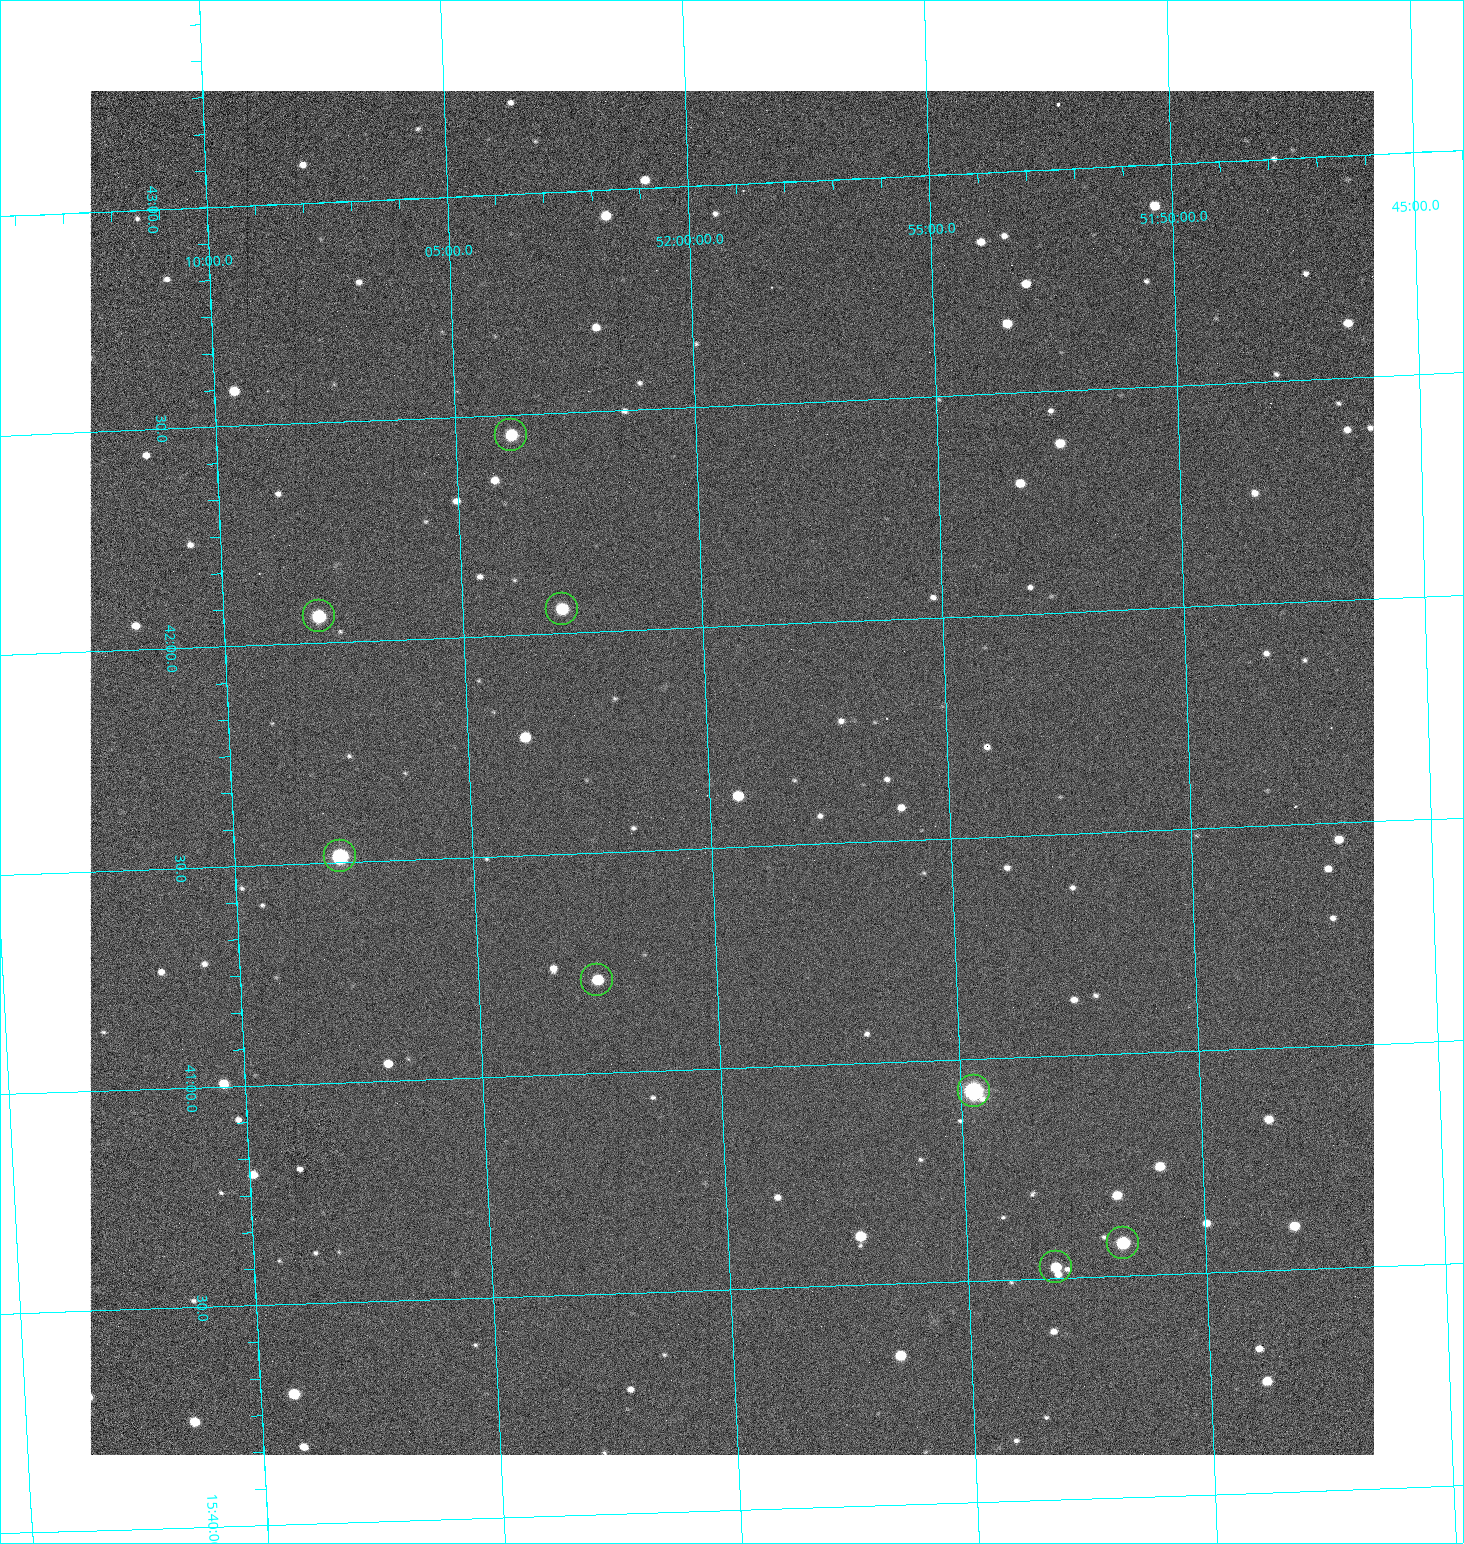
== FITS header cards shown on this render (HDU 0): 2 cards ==
NAXIS1  =                 1284 /fastest changing axis
NAXIS2  =                 1364 /next to fastest changing axis

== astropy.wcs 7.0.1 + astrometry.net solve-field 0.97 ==
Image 1284 x 1364 px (HDU 0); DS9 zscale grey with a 90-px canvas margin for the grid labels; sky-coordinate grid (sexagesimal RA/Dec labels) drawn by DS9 from the SOLVED WCS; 8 Tycho-2 reference stars matched to detected sources circled (green)
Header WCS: RA---TAN/DEC--TAN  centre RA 15:41:40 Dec +52:00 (235.42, +51.99 deg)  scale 1.26 arcsec/px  FOV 26.9' x 28.5'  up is +92 deg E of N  parity flipped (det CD > 0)
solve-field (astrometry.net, Tycho-2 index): VERIFIED the header's WCS against the Tycho-2 star catalogue (8 matches, 0 conflicts) and refined it, rather than solving blind
Solved WCS: RA---TAN-SIP/DEC--TAN-SIP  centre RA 15:41:40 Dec +52:00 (235.42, +51.99 deg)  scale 1.25 arcsec/px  FOV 26.8' x 28.5'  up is +92 deg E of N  parity flipped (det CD > 0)
The solver's refit moves the header's centre by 0.84 arcsec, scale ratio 0.9976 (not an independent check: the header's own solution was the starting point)
Tycho-2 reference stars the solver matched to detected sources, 8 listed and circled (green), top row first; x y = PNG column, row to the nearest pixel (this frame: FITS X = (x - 90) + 1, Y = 1364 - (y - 91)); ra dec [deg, ICRS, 3 dp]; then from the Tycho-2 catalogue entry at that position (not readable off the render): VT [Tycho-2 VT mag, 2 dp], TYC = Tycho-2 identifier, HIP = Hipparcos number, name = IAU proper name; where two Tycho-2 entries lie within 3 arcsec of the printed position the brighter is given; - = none
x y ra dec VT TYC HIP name
511 435 235.614 +52.064 11.61 3489-1132-1 - -
562 609 235.514 +52.049 11.19 3489-1407-1 - -
319 616 235.515 +52.133 11.12 3489-1380-1 - -
340 856 235.378 +52.130 9.31 3489-1322-1 76850 -
597 980 235.303 +52.042 11.52 3489-958-1 - -
974 1091 235.232 +51.912 9.59 3489-824-1 - -
1123 1243 235.143 +51.862 10.97 3489-1016-1 - -
1056 1267 235.131 +51.886 12.29 3489-908-1 - -